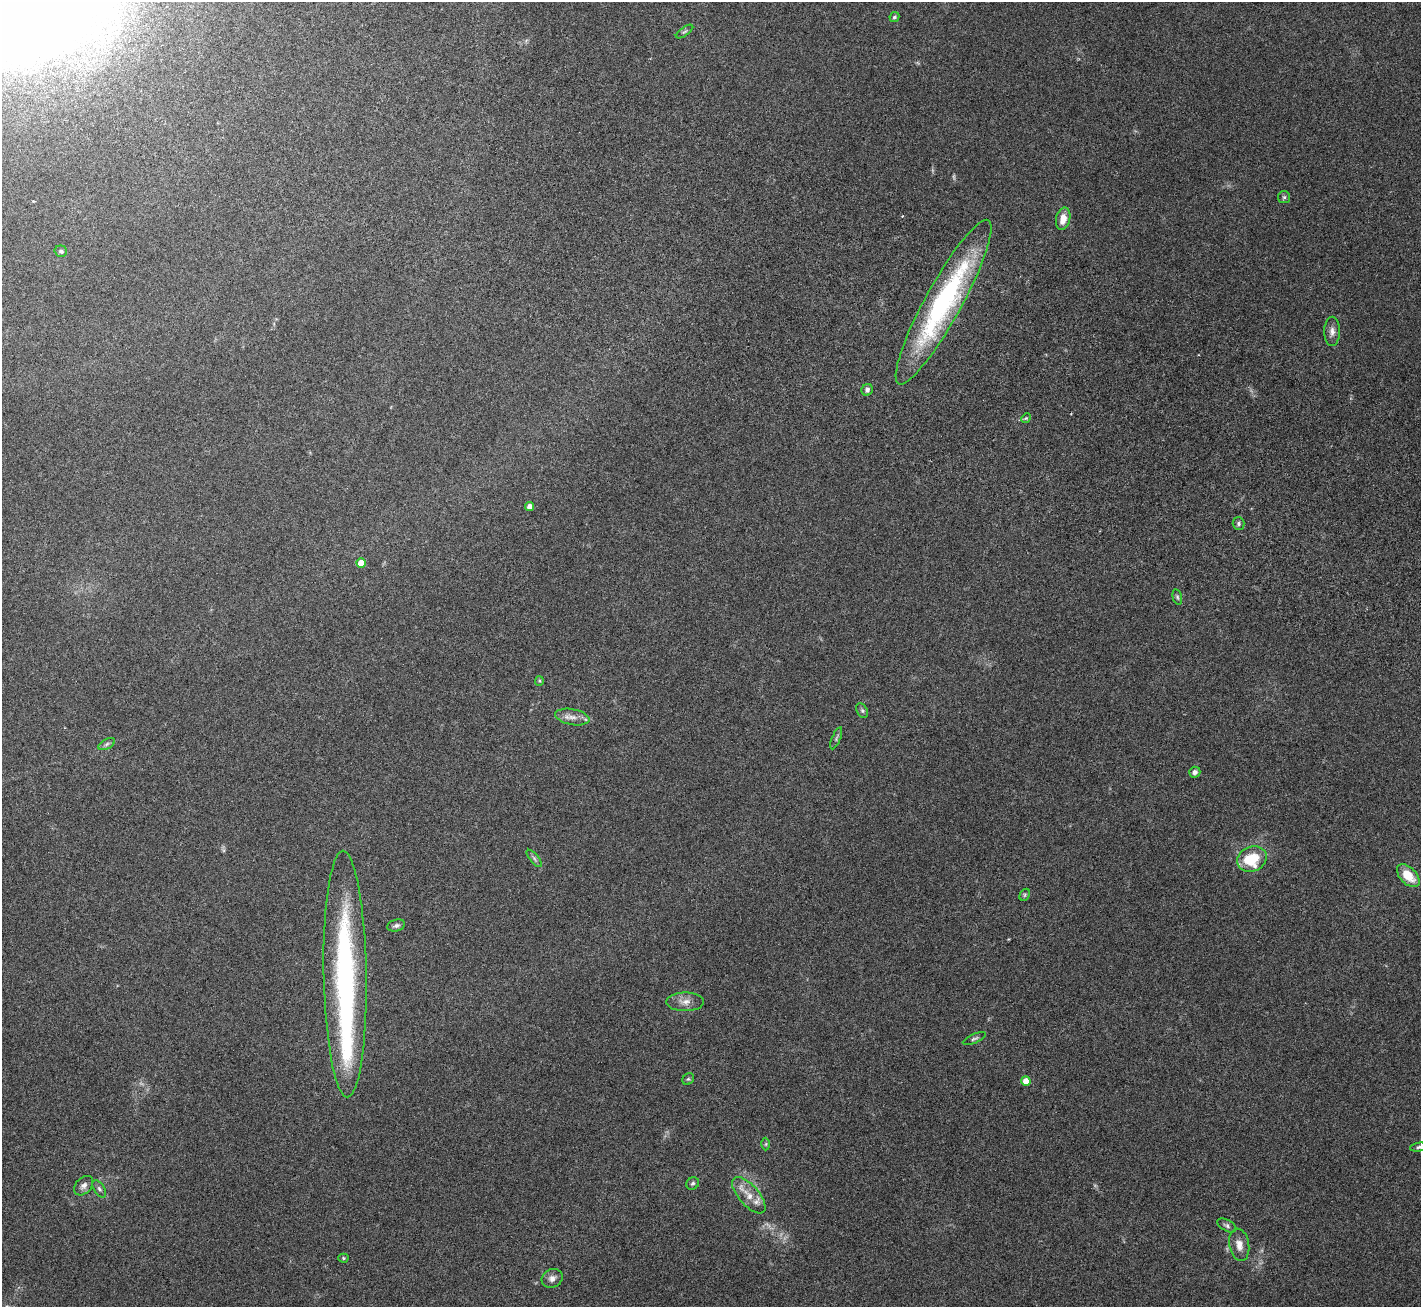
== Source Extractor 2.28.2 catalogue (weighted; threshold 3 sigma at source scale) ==
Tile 11 of 4 x 4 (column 3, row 3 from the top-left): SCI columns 2957-4375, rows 1761-3065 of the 6198 x 6388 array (HDU 1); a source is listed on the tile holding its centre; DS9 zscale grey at full resolution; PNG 1423 x 1309 px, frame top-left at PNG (2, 2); each listed source drawn as its Kron ellipse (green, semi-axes under 4 px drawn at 4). Nothing masked; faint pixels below the display range render black.
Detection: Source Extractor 2.28.2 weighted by HDU 2 'WHT'; one run over the whole footprint, this tile lists its part. Background 0.105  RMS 0.004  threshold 0.0163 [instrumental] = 3 sigma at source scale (4.09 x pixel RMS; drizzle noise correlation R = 1.36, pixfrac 0.8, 0.0396/0.0396 arcsec/px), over >= 5 px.
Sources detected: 43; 2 too faint to see at this stretch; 1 inside a brighter object's white glare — neither listed nor drawn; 1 inside a brighter listed object's ellipse — not listed separately; the other 39 listed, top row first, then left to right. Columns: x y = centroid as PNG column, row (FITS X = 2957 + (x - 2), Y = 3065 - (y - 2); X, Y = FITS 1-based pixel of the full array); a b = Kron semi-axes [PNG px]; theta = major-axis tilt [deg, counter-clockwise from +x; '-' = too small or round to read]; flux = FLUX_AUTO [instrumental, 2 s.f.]
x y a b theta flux
894 17 5 4 - 0.6
685 31 10 3 35 0.59
1284 197 6 6 - 0.68
1063 219 11 7 77 3.6
61 251 6 5 - 0.78
943 302 93 18 61 71
1332 331 15 8 89 2.1
867 390 6 5 - 1.2
1026 418 5 4 - 0.4
530 506 4 4 - 2.2
1239 523 6 6 - 0.7
361 563 4 4 - 4.2
1177 597 8 4 -77 0.6
539 681 5 4 - 0.38
862 711 8 5 -63 0.69
572 717 17 8 -11 2.7
836 738 12 3 68 0.77
107 744 9 5 28 0.87
1195 772 6 5 - 1.2
534 858 11 4 -50 0.87
1252 859 15 12 26 13
1408 876 14 8 -45 6.6
1025 895 6 4 62 0.55
396 925 9 5 16 0.97
345 974 123 21 -89 87
685 1002 19 9 0 3
974 1039 12 4 23 0.86
688 1079 6 5 - 0.58
1026 1081 4 4 - 3.8
766 1144 6 4 89 0.47
1419 1147 8 4 11 0.7
693 1183 7 6 - 0.75
84 1186 11 8 46 1.7
99 1189 9 5 -58 1
749 1195 22 10 -49 4.8
1227 1225 10 5 -29 0.89
1239 1245 16 10 -80 3.2
343 1258 5 4 - 0.42
552 1278 11 9 26 1.8
Isophote crosses this tile's border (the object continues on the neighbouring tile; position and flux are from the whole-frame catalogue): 1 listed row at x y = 1419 1147